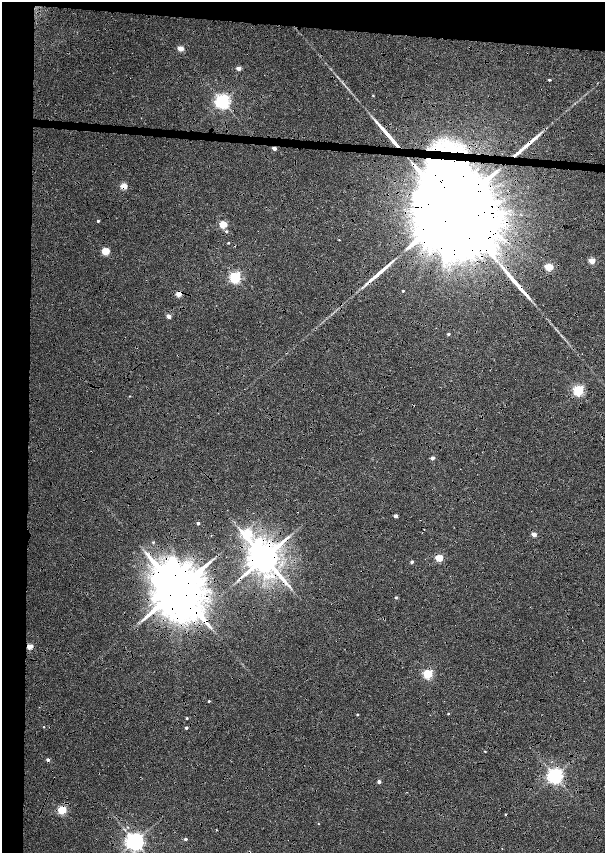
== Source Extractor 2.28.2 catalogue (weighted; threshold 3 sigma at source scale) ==
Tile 1 of 4 x 4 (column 1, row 1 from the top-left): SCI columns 452-1657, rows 5123-6824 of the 5779 x 6834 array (HDU 1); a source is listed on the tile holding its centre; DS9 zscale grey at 2 x 2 block average (1 PNG px = mean of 2 x 2 image px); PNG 607 x 855 px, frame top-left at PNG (2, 2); no overlay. Shown black and unused: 14% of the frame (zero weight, under 6 of 12 exposures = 9% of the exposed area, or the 3 px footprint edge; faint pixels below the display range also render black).
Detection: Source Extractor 2.28.2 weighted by HDU 2 'WHT'; one run over the whole footprint, this tile lists its part. Background 0.0309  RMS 0.0029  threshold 0.012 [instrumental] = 3 sigma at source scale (4.09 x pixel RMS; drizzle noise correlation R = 1.36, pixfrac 0.8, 0.0396/0.0396 arcsec/px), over >= 5 px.
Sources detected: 64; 5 cosmic-ray / hot-pixel residue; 4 long thin detections or spike segments (spike, bleed or trail) — not listed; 3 inside a brighter listed object's ellipse — not listed separately; the other 52 listed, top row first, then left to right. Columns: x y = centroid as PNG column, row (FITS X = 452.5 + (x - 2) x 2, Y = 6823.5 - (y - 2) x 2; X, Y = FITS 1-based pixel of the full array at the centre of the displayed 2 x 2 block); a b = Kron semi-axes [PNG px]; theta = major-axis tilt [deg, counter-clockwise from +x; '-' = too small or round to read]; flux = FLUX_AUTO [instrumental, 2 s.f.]
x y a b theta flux
180 48 3 2 - 12
238 68 3 2 - 6.4
373 95 3 2 - 0.5
222 102 4 4 - 240
274 148 3 2 - 5.3
450 149 15 6 -27 11
124 186 3 3 - 18
453 210 47 16 -5 49000
98 221 2 2 - 1.3
223 225 3 3 - 28
226 231 3 3 - 0.98
339 240 2 2 - 0.47
228 243 2 2 - 0.69
105 251 3 3 - 29
592 261 3 3 - 16
549 267 3 3 - 19
235 277 3 3 - 110
403 291 2 2 - 0.65
179 294 3 3 - 14
168 316 3 2 - 6.2
448 334 3 2 - 1.4
578 390 3 3 - 87
129 396 2 2 - 0.39
432 458 2 2 - 4.5
396 516 2 2 - 3.7
198 523 2 2 - 2.2
247 534 5 4 - 51
534 534 3 2 - 7.1
153 542 3 3 - 0.7
264 558 8 7 - 1900
439 558 3 3 - 24
412 562 2 2 - 1.9
289 586 5 2 - 0.84
178 590 12 10 -43 6500
396 598 3 2 - 0.97
29 647 3 2 - 13
428 674 3 3 - 61
209 701 2 2 - 0.77
357 714 2 2 - 0.72
448 714 3 2 - 0.6
187 718 2 2 - 0.8
44 727 2 2 - 0.41
186 728 2 2 - 1.6
485 751 3 2 - 0.5
555 776 4 4 - 270
379 782 3 2 - 3.4
62 810 3 3 - 47
318 824 2 2 - 0.33
216 830 2 2 - 0.38
185 839 2 2 - 1.7
135 841 4 4 - 400
502 848 2 2 - 0.2
Overlapping masked pixels (flux is a lower limit): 9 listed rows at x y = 274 148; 450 149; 124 186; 453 210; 179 294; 264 558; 178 590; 29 647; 62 810